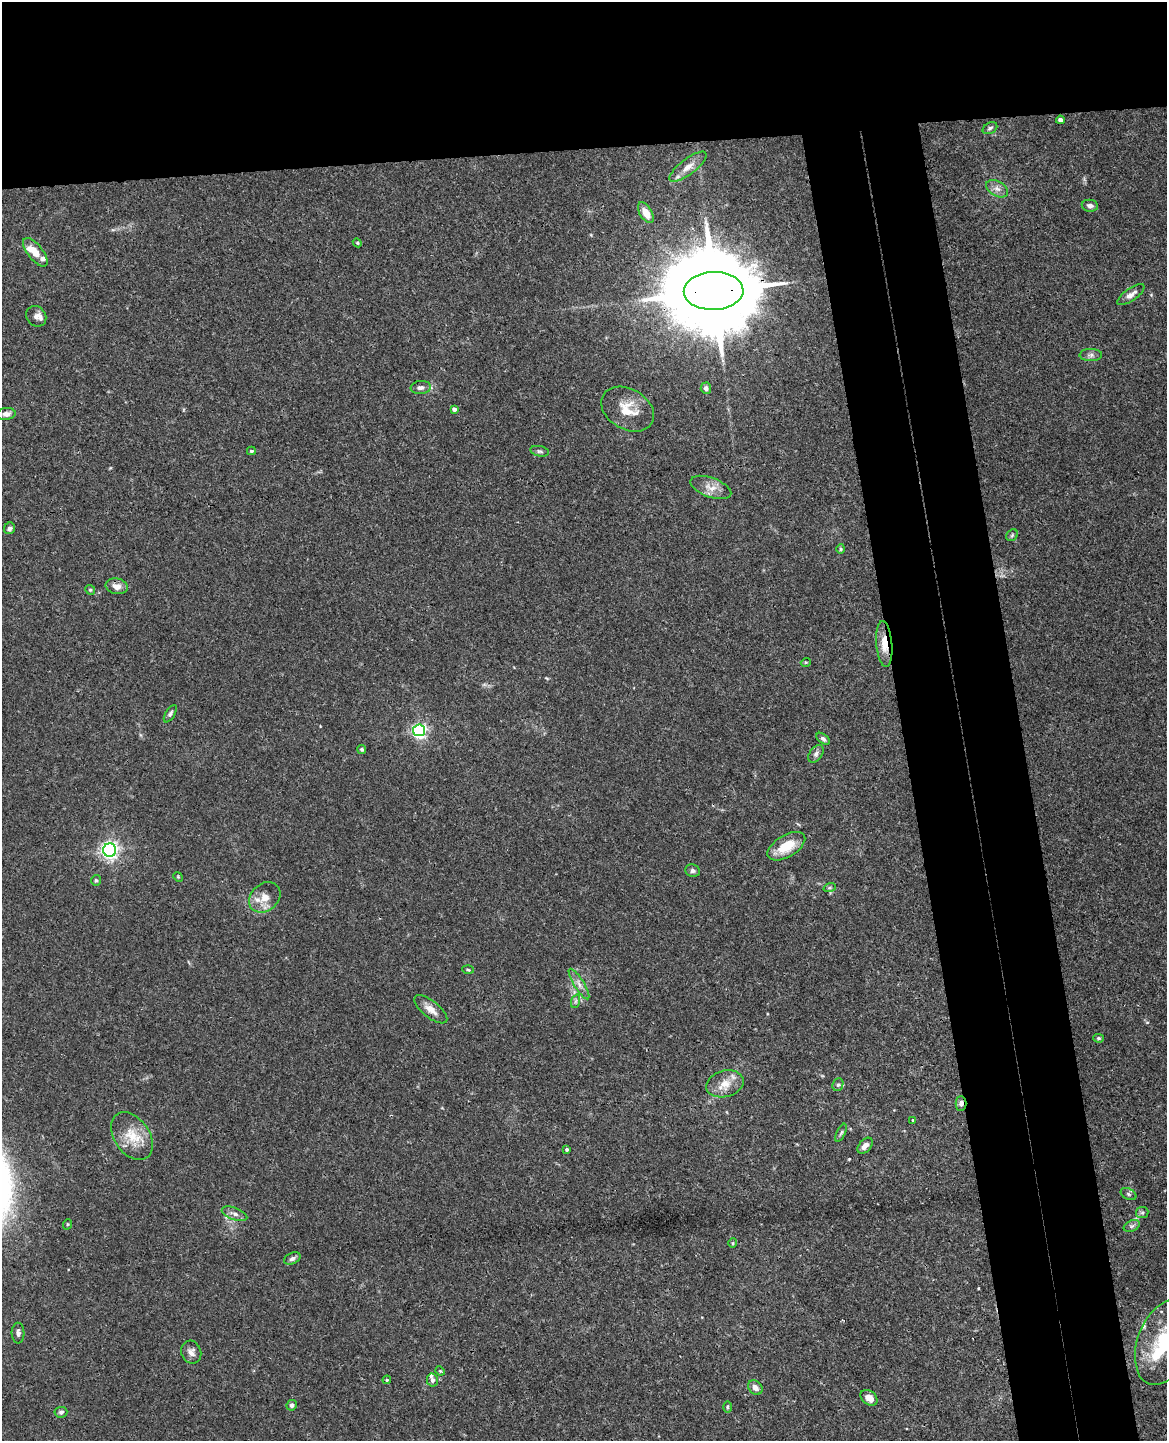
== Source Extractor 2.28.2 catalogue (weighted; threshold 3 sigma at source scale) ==
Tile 2 of 4 x 3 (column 2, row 1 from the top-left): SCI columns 1223-2387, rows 3025-4463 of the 4777 x 4717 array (HDU 1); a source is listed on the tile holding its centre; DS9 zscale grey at full resolution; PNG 1169 x 1443 px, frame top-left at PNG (2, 2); each listed source drawn as its Kron ellipse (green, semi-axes under 4 px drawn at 4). Shown black and unused: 19% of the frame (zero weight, under 3 of 4 exposures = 6% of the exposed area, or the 3 px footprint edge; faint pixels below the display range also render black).
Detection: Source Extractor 2.28.2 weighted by HDU 2 'WHT'; one run over the whole footprint, this tile lists its part. Background 0.0441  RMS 0.0031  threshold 0.0138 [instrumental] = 3 sigma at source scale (4.5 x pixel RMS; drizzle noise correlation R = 1.50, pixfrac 1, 0.05/0.05 arcsec/px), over >= 5 px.
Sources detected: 76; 1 inside a brighter object's white glare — neither listed nor drawn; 5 inside a brighter listed object's ellipse — not listed separately; the other 70 listed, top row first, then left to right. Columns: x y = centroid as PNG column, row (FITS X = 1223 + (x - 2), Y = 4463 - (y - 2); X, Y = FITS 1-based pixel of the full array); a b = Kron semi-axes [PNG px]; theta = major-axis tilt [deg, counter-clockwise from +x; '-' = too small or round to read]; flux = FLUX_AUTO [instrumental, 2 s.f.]
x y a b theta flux
1060 120 4 4 - 1.2
990 128 8 5 28 0.69
688 167 22 8 37 3
997 189 12 7 -29 1.7
1090 206 8 6 -8 1.2
646 213 11 6 -59 3.5
357 243 4 4 - 0.34
35 252 17 7 -52 3.6
714 291 30 19 1 6400
1131 295 16 6 35 1.9
36 316 11 9 -48 1.8
1091 355 11 6 1 1.2
421 388 10 6 6 1.2
706 388 5 5 - 1.1
454 409 4 4 - 1.1
628 409 28 20 -30 7.4
6 414 9 6 7 1.4
251 451 4 3 - 0.51
540 451 9 5 -11 0.69
711 487 21 9 -20 3.3
10 528 6 5 - 0.84
1012 535 6 5 - 0.53
841 549 5 4 - 0.37
117 586 11 7 -10 2.3
90 590 5 4 - 0.43
884 644 23 8 -85 4.7
806 662 5 3 - 0.27
170 714 10 4 59 0.74
419 730 6 6 - 84
823 739 8 4 -38 0.8
362 749 4 4 - 0.49
816 754 10 6 56 1
786 846 21 11 31 7.5
110 850 6 6 - 110
693 871 7 6 - 0.82
178 877 5 4 - 0.33
96 880 5 4 - 0.46
830 887 6 4 19 0.48
265 897 17 13 40 4
468 970 6 3 -4 0.35
579 984 18 5 -58 1.9
576 1001 7 4 71 0.64
431 1009 20 8 -38 2.7
1099 1038 5 4 - 0.44
725 1084 19 13 15 4.6
838 1085 6 5 - 0.68
961 1103 7 5 90 1.4
913 1120 3 3 - 0.28
841 1133 10 4 64 0.62
132 1136 26 17 -56 7.7
865 1146 9 6 47 1.9
567 1149 3 3 - 0.53
1128 1194 8 5 -28 0.67
1142 1213 6 5 - 0.63
235 1214 13 6 -20 1.4
68 1224 5 3 - 0.29
1132 1226 8 5 25 0.79
733 1243 5 4 - 0.34
292 1258 9 5 23 0.99
18 1333 10 6 -88 1
1164 1342 44 27 69 22
191 1352 11 9 -66 1.8
440 1371 5 4 - 0.38
387 1380 4 4 - 0.38
432 1380 6 5 - 0.93
755 1388 8 6 -46 1.7
869 1398 9 7 -38 2.6
292 1405 5 5 - 0.8
727 1407 6 4 -90 0.44
61 1412 6 5 - 0.85
Overlapping masked pixels (flux is a lower limit): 3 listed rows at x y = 714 291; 884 644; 961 1103
Isophote crosses this tile's border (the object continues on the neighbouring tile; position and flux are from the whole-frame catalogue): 1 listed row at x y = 1164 1342